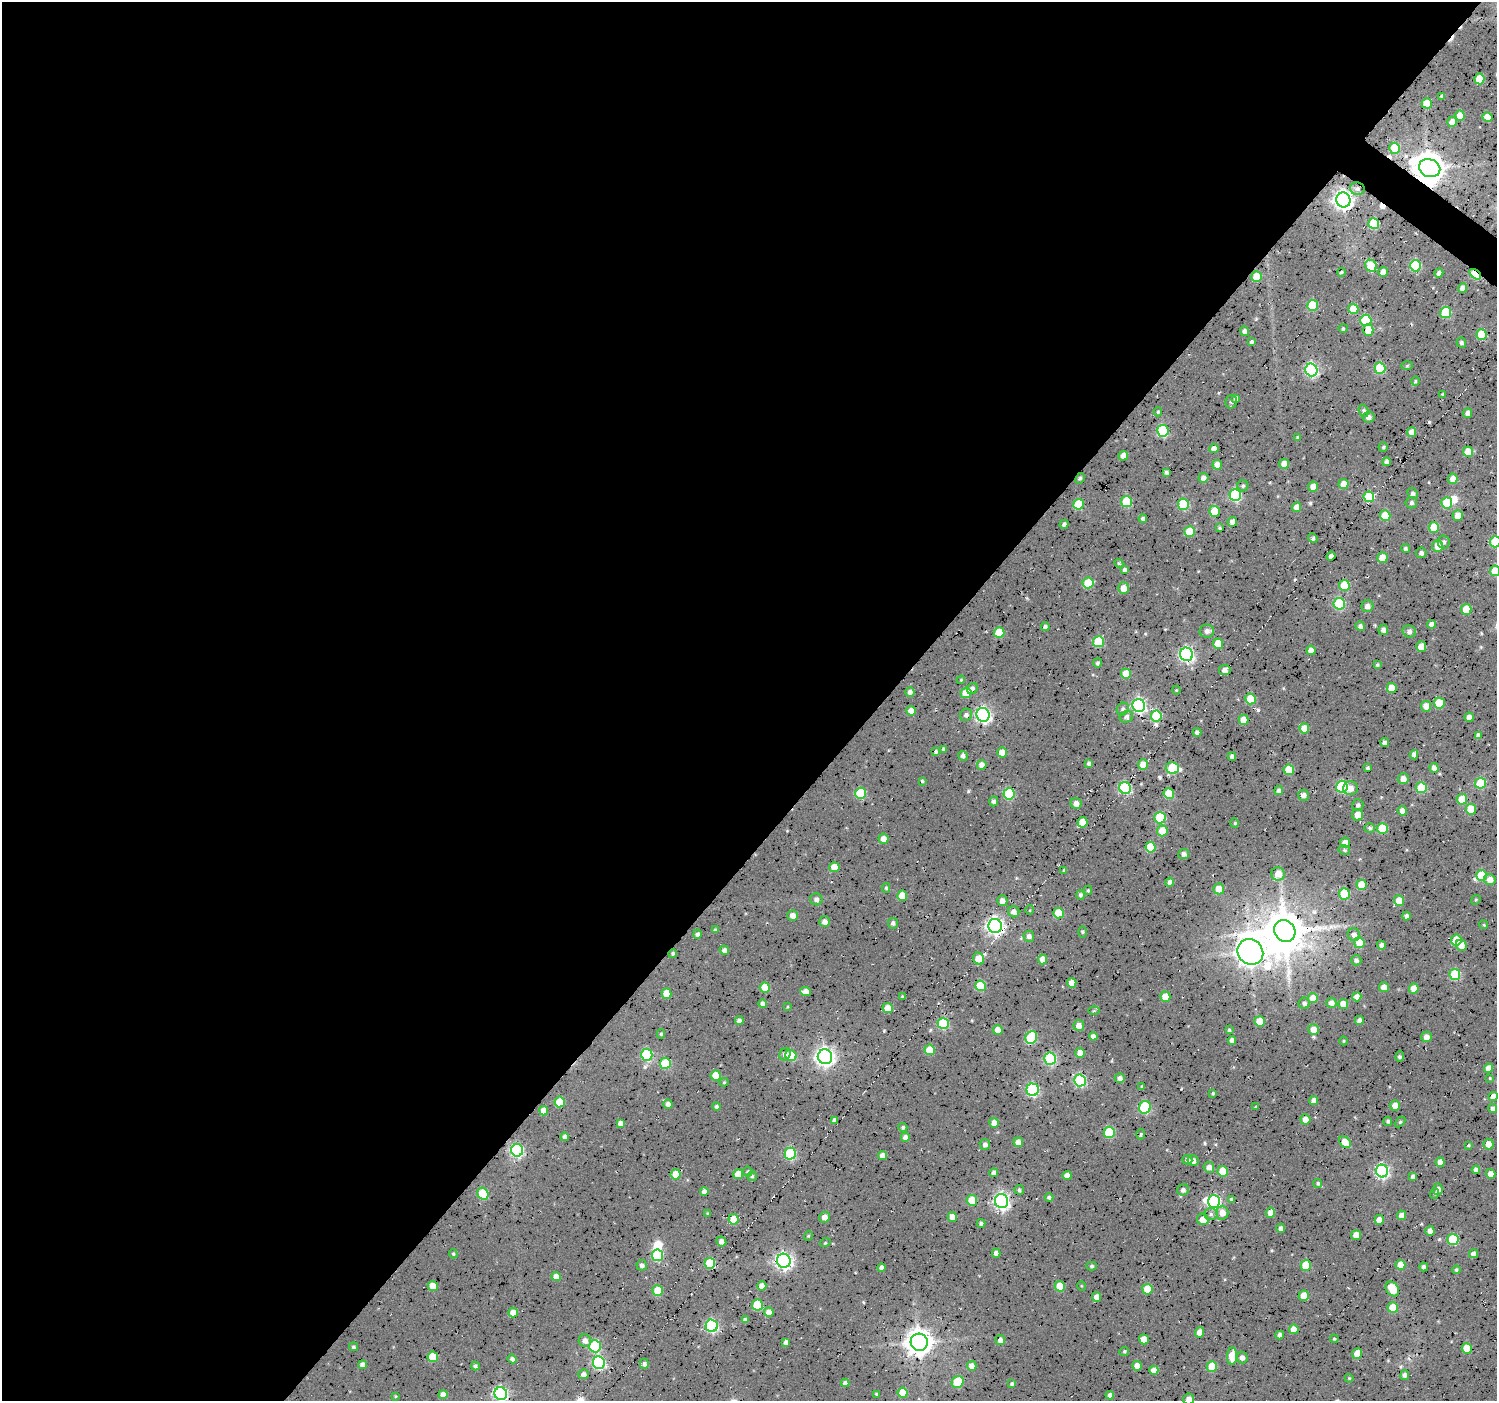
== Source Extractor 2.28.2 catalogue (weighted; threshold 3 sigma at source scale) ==
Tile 5 of 4 x 4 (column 1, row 2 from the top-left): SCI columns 7-1501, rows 2979-4377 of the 5994 x 6026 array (HDU 1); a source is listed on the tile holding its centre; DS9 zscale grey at full resolution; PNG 1499 x 1403 px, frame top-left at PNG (2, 2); each listed source drawn as its Kron ellipse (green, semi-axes under 4 px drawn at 4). Shown black and unused: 59% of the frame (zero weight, under 4 of 7 exposures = <1% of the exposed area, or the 3 px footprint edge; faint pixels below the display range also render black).
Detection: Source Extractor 2.28.2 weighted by HDU 2 'WHT'; one run over the whole footprint, this tile lists its part. Background 0.0875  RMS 0.017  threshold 0.0694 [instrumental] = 3 sigma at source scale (4.09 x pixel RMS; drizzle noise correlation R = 1.36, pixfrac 0.8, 0.0396/0.0396 arcsec/px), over >= 5 px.
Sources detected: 418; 5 inside a brighter object's white glare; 3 cosmic-ray / hot-pixel residue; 1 long thin detection or spike segment (spike, bleed or trail) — neither listed nor drawn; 1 inside a brighter listed object's ellipse — not listed separately; the other 408 listed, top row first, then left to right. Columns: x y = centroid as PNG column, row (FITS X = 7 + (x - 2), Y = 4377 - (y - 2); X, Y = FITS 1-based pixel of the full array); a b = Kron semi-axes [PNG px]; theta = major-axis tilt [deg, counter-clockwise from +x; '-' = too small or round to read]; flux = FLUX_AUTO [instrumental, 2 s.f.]
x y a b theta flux
1479 79 5 5 - 39
1442 96 4 3 - 4.3
1427 103 5 5 - 28
1460 116 5 5 - 29
1487 117 5 5 - 23
1452 122 5 5 - 13
1395 148 5 5 - 61
1430 168 11 9 -21 2400
1357 189 7 6 - 5.4
1343 200 7 7 - 750
1374 223 5 5 - 73
1371 266 6 5 - 59
1415 266 6 5 - 120
1342 272 4 3 - 1.9
1383 272 5 4 - 8.5
1439 273 4 4 - 5.2
1475 274 7 4 -37 98
1256 277 5 5 - 36
1462 288 5 4 - 8.5
1312 305 5 5 - 65
1353 309 5 5 - 30
1446 312 5 5 - 69
1366 320 6 5 - 89
1343 328 4 4 - 2
1368 330 5 5 - 28
1244 331 5 4 - 6.5
1481 334 5 5 - 48
1252 342 4 3 - 3.9
1461 343 5 4 - 3.2
1407 366 6 4 2 2.1
1380 368 5 5 - 90
1311 370 6 6 - 250
1415 381 5 3 - 1.7
1443 394 4 3 - 1.7
1236 398 4 4 - 4
1231 402 7 5 76 3.4
1364 411 6 4 -62 4.1
1158 412 4 4 - 2.1
1468 413 5 4 - 7.8
1368 417 6 5 - 6.7
1163 431 6 5 - 130
1412 432 5 4 - 16
1297 437 4 4 - 1.6
1383 447 4 4 - 2.2
1214 448 4 4 - 11
1468 452 5 5 - 30
1123 456 5 4 - 12
1386 462 4 4 - 6.8
1284 464 5 5 - 11
1217 465 5 5 - 18
1166 472 4 3 - 3.1
1080 478 6 4 62 2.6
1203 478 5 5 - 6.5
1453 479 5 5 - 18
1344 484 5 5 - 23
1243 486 5 5 - 2.9
1313 487 5 5 - 12
1413 493 6 4 -45 4.2
1235 495 6 5 - 160
1369 497 5 5 - 88
1127 502 5 5 - 71
1411 503 6 5 - 3.3
1447 503 5 5 - 53
1078 504 5 5 - 65
1183 504 6 5 - 94
1296 507 5 4 - 12
1215 511 5 5 - 48
1385 516 5 5 - 43
1458 516 5 5 - 17
1143 518 4 4 - 4.7
1232 522 5 4 - 9.8
1064 524 4 3 - 3.4
1434 527 5 5 - 40
1219 528 3 3 - 2.5
1190 531 5 5 - 43
1313 538 5 4 - 2.9
1444 542 6 6 - 4.4
1495 542 5 5 - 60
1437 546 5 5 - 19
1405 548 4 4 - 2.9
1421 553 5 5 - 4.7
1331 556 4 4 - 6
1382 558 5 5 - 20
1119 563 4 4 - 2
1125 569 4 4 - 4.1
1495 571 5 5 - 31
1088 583 5 5 - 57
1344 585 5 5 - 55
1123 588 5 5 - 15
1339 604 6 5 - 110
1367 606 6 6 - 7.7
1466 609 5 5 - 33
1432 624 4 4 - 6.5
1360 626 5 4 - 4.6
1045 627 4 4 - 3.8
1383 630 5 5 - 5.7
1207 631 7 6 - 7.5
1409 632 7 6 - 5.6
999 633 5 5 - 49
1098 642 5 5 - 76
1218 644 5 5 - 37
1421 647 5 5 - 26
1311 650 4 4 - 12
1186 654 7 6 - 360
1097 663 5 4 - 2.8
1377 665 4 3 - 2
1225 670 6 5 - 9.1
1126 674 5 5 - 33
961 680 4 3 - 1.4
1392 688 5 5 - 36
972 689 6 5 - 5.3
1176 690 4 3 - 1.3
910 692 4 4 - 6.4
966 693 5 5 - 30
1250 699 5 5 - 52
1439 703 5 5 - 46
1139 706 6 6 - 280
1426 706 5 5 - 15
1123 709 6 6 - 3.4
911 711 5 5 - 17
966 715 6 6 - 4.8
983 715 7 6 - 430
1156 716 5 5 - 84
1126 717 7 5 24 4.5
1469 717 4 4 - 10
1243 720 5 4 - 23
1304 728 5 5 - 20
1197 732 4 4 - 4.2
1478 735 4 4 - 5.3
1385 743 4 4 - 7.9
943 749 4 3 - 3
936 751 4 3 - 3
1002 752 5 5 - 15
1414 755 5 4 - 7.1
963 756 5 4 - 5.1
1232 757 4 4 - 5.4
1089 763 4 4 - 5
1143 764 5 5 - 18
982 765 5 5 - 10
1172 768 7 5 -15 84
1367 768 3 3 - 2.2
1434 768 5 4 - 8.1
1289 770 5 5 - 38
1403 779 5 5 - 9.9
922 781 4 3 - 2.1
1481 783 5 5 - 76
1342 787 6 5 - 150
1125 788 6 5 - 140
1350 788 7 7 - 11
1421 788 5 5 - 72
1279 791 4 4 - 4.8
860 793 5 5 - 86
1009 794 5 5 - 100
1169 794 5 5 - 48
1303 795 5 5 - 7.2
1462 799 5 5 - 33
994 801 5 4 - 4.2
1076 803 5 5 - 9.7
1358 805 6 5 - 4.2
1471 809 5 5 - 38
1402 811 5 4 - 9.7
1358 815 6 5 - 20
1160 818 6 5 - 65
1083 822 5 5 - 33
1235 823 5 3 - 1.8
1370 828 5 4 - 3.1
1382 828 5 5 - 66
1162 831 5 5 - 26
883 839 5 5 - 12
1345 843 5 5 - 12
1150 847 5 5 - 57
1344 850 6 4 -15 2.3
1184 854 5 5 - 6.9
834 867 5 5 - 28
1064 870 3 3 - 1.9
1278 874 7 6 - 17
1482 875 5 5 - 76
1490 880 6 5 - 14
1170 882 4 4 - 7.2
1362 885 5 5 - 41
886 888 5 4 - 2.3
1219 889 5 5 - 22
1088 890 4 4 - 2.1
1345 894 5 5 - 78
1080 895 5 4 - 4
902 896 5 5 - 26
816 899 6 6 - 5.5
1476 900 5 4 - 1.7
1002 901 5 5 - 9.3
1399 901 5 5 - 23
1030 910 5 3 - 1.2
1014 912 5 5 - 11
1058 913 5 5 - 49
793 916 5 5 - 12
1406 916 4 3 - 4.4
825 922 5 5 - 8.5
893 923 5 5 - 4.1
1484 925 4 3 - 1.5
995 926 7 6 - 610
715 930 4 3 - 2.2
1285 931 11 10 - 5300
1082 932 5 3 - 2.1
697 934 5 4 - 4.9
1354 935 6 6 - 6.7
1029 936 5 5 - 6.3
1456 940 5 5 - 31
1359 943 5 5 - 30
1382 945 4 4 - 5
1461 945 6 5 - 13
724 950 5 4 - 6.1
1250 952 13 12 - 2200
673 954 4 4 - 3.3
979 959 6 5 - 24
1043 959 5 4 - 17
1356 960 5 5 - 4.7
1455 974 5 5 - 95
1072 983 5 4 - 14
980 986 5 5 - 62
765 987 5 5 - 35
1384 987 5 5 - 12
1414 989 5 5 - 20
805 992 5 4 - 11
666 993 5 5 - 30
902 996 4 3 - 1.8
1165 997 5 5 - 26
1357 997 4 4 - 10
1313 998 5 5 - 22
1304 1003 6 5 - 4.3
1331 1003 5 5 - 8.7
763 1004 4 4 - 7.7
1343 1004 5 5 - 22
787 1007 4 2 - 1.3
888 1008 5 5 - 18
1094 1011 6 4 1 1.8
1359 1020 4 4 - 5.8
739 1021 4 4 - 7
1260 1021 5 5 - 24
943 1023 6 5 - 110
1079 1025 5 5 - 9.8
1313 1029 5 5 - 17
998 1030 5 5 - 13
1229 1030 4 4 - 2.1
661 1034 5 4 - 2.2
1093 1036 4 4 - 6.3
1031 1037 6 5 - 94
1426 1037 5 5 - 9.3
1232 1040 4 4 - 6.8
1344 1041 4 3 - 1.4
930 1050 5 5 - 41
1080 1053 5 5 - 17
785 1054 6 5 - 8.4
647 1055 6 5 - 140
791 1056 6 5 - 45
825 1057 7 7 - 760
1400 1057 5 4 - 2.9
1050 1059 6 6 - 170
665 1063 5 5 - 83
1489 1068 4 4 - 13
716 1075 5 5 - 32
1120 1078 5 5 - 6.1
1490 1078 4 3 - 1.5
1080 1080 6 6 - 160
724 1082 4 4 - 1.8
1142 1087 3 3 - 2.1
1033 1090 6 6 - 190
1213 1093 4 4 - 1.9
1493 1096 4 4 - 13
1314 1101 4 4 - 8.6
560 1102 5 5 - 49
668 1104 4 4 - 6.9
1395 1105 5 5 - 14
716 1107 4 4 - 3.4
1145 1107 6 6 - 120
1256 1107 4 3 - 1.3
1493 1109 4 4 - 5.6
544 1111 5 4 - 15
1305 1119 5 5 - 13
834 1120 4 4 - 4.9
1388 1121 4 4 - 2.9
1400 1122 6 4 45 2.2
620 1123 4 4 - 7.1
994 1123 5 5 - 12
903 1127 4 4 - 2.9
1109 1132 5 5 - 88
1141 1134 5 3 - 2.2
565 1137 4 4 - 6.4
905 1137 4 4 - 7.2
1018 1142 5 5 - 12
1345 1142 7 5 -41 22
985 1144 5 5 - 6.1
1489 1144 5 5 - 14
1469 1145 3 3 - 2.1
517 1150 6 6 - 240
790 1154 6 5 - 140
882 1156 4 4 - 13
1187 1160 5 4 - 4.4
1193 1161 5 5 - 8.4
1440 1162 5 4 - 15
1209 1167 5 5 - 8.7
1476 1170 4 4 - 7.7
1223 1171 5 5 - 34
1382 1171 6 6 - 280
748 1172 5 5 - 2.9
994 1173 4 4 - 6.3
676 1174 5 5 - 34
738 1174 5 5 - 26
1491 1174 5 4 - 12
752 1176 5 4 - 2.2
1067 1176 4 4 - 11
1413 1176 4 4 - 4.5
1318 1183 4 4 - 3
1438 1189 5 5 - 9.5
1019 1190 5 4 - 2.8
1183 1190 6 5 - 4.4
704 1192 4 4 - 7.4
1435 1193 5 4 - 1.8
483 1194 6 5 - 68
1049 1198 4 4 - 3.8
1231 1199 4 3 - 2.2
972 1200 5 5 - 43
1002 1201 7 6 - 440
1214 1201 6 6 - 250
707 1213 3 3 - 1.4
1222 1213 7 6 - 14
1270 1213 5 4 - 14
1211 1214 6 5 - 4
1402 1215 4 4 - 9.4
825 1217 5 5 - 9.7
952 1217 5 4 - 18
734 1219 5 5 - 44
1203 1219 6 5 - 17
1379 1220 5 4 - 14
981 1223 4 4 - 3.5
1281 1228 4 4 - 5.7
1430 1231 5 4 - 7.8
1356 1235 5 5 - 18
808 1236 5 3 - 1.8
1453 1239 5 5 - 92
721 1241 5 4 - 7.5
825 1243 5 3 - 1.6
996 1253 4 4 - 8.3
453 1254 4 3 - 1.8
1473 1254 5 4 - 7.4
657 1255 6 5 - 120
784 1261 7 6 - 540
710 1263 5 5 - 79
642 1265 5 5 - 5.5
1306 1265 5 5 - 49
1400 1265 5 5 - 22
1092 1266 5 4 - 2.6
1424 1267 4 4 - 4
881 1268 4 4 - 6.1
1456 1270 4 4 - 2.4
556 1277 4 4 - 14
433 1286 5 5 - 25
762 1286 4 4 - 12
1060 1286 5 5 - 38
1082 1286 5 3 - 1.2
1147 1289 5 5 - 40
1392 1289 8 6 -56 39
658 1291 5 5 - 45
1304 1296 5 5 - 24
1097 1297 5 4 - 12
757 1305 5 5 - 67
1393 1308 5 5 - 43
769 1312 5 4 - 12
513 1313 5 4 - 14
745 1320 4 4 - 4.6
712 1326 6 6 - 240
1294 1329 5 5 - 18
1199 1332 5 4 - 14
1280 1335 4 4 - 6.4
1144 1339 5 5 - 18
1334 1339 4 4 - 1.9
1000 1340 5 5 - 7.3
585 1341 6 6 - 9.9
786 1342 4 4 - 5.4
919 1342 9 8 - 1800
595 1346 6 5 - 110
354 1347 4 4 - 2.5
1467 1348 5 5 - 36
1124 1351 5 4 - 2
1357 1353 5 5 - 26
1232 1356 8 5 87 32
433 1357 5 5 - 54
1242 1357 6 5 - 5.8
512 1359 4 4 - 4.6
599 1363 6 6 - 220
644 1364 5 4 - 6.3
362 1365 4 4 - 8.6
475 1366 4 4 - 3.4
972 1366 5 4 - 12
1137 1366 5 5 - 15
1212 1366 5 5 - 41
1154 1370 5 4 - 12
583 1374 5 5 - 6.2
1405 1375 5 4 - 4.2
1349 1378 4 4 - 1.4
958 1382 6 5 - 73
845 1383 4 4 - 6
1012 1384 4 4 - 2.7
903 1393 5 5 - 35
443 1394 4 4 - 11
501 1394 6 6 - 300
876 1394 4 3 - 2.3
1110 1395 4 4 - 5.9
395 1396 4 3 - 1.4
1189 1399 5 5 - 9.3
Overlapping masked pixels (flux is a lower limit): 5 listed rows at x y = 1430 168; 1357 189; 1475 274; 1369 497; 995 926
Isophote crosses this tile's border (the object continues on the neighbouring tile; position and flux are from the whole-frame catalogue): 4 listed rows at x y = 1495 542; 1495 571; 501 1394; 1189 1399